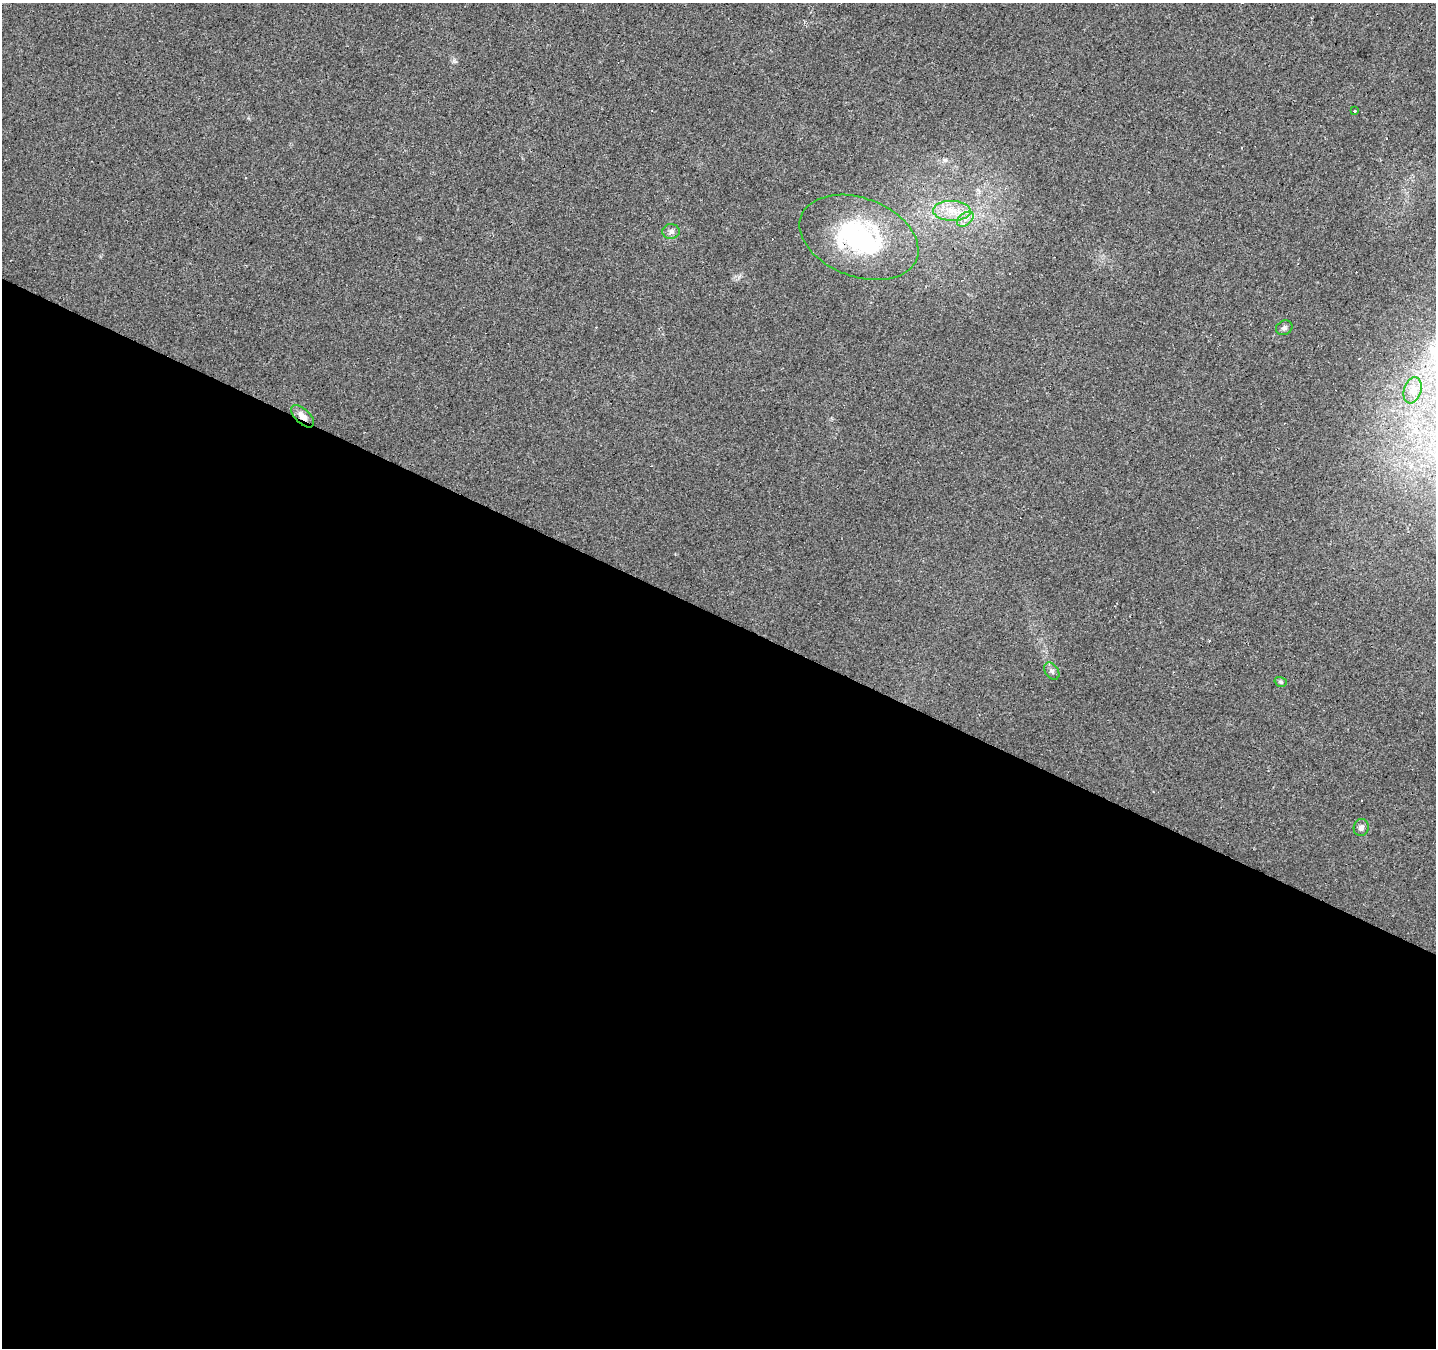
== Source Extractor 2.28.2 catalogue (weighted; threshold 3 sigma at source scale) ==
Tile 14 of 4 x 4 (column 2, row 4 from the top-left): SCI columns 1439-2872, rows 264-1609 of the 5741 x 5842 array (HDU 1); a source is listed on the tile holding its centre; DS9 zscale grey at full resolution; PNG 1438 x 1350 px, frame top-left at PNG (2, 3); each listed source drawn as its Kron ellipse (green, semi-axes under 4 px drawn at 4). Shown black and unused: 54% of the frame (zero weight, under 2 of 3 exposures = <1% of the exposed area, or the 3 px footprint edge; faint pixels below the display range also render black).
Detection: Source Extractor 2.28.2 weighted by HDU 2 'WHT'; one run over the whole footprint, this tile lists its part. Background 0.0257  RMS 0.0058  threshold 0.0261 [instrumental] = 3 sigma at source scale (4.5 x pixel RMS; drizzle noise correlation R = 1.50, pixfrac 1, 0.0396/0.0396 arcsec/px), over >= 5 px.
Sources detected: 20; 9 cosmic-ray / hot-pixel residue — neither listed nor drawn; the other 11 listed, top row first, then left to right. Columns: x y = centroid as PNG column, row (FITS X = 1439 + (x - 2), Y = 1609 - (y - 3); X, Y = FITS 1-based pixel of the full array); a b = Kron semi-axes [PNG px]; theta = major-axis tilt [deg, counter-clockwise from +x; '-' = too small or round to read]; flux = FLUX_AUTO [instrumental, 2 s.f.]
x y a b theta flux
1355 111 3 3 - 0.9
952 211 19 10 -2 9.7
965 219 9 6 37 2.9
671 231 9 7 -1 2.1
859 237 62 39 -21 82
1284 328 8 7 - 1.5
1413 390 13 8 73 3.7
302 416 14 7 -44 5.1
1052 671 9 6 -54 1.7
1281 682 6 4 -17 0.9
1361 827 8 7 - 2.3
Overlapping masked pixels (flux is a lower limit): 2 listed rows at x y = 859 237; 302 416